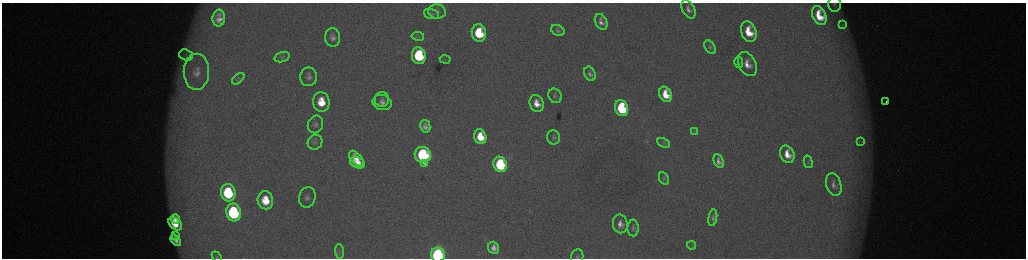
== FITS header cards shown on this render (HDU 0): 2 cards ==
NAXIS1  =                 2048 /fastest changing axis
NAXIS2  =                  512 /next to fastest changing axis

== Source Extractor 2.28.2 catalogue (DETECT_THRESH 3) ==
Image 2048 x 512 px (HDU 0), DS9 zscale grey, zoomed out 1/2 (1 PNG px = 2 x 2 image px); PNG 1028 x 260 px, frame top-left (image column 1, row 511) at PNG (2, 3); each listed source drawn as its Kron ellipse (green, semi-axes under 4 px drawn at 4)
Background 175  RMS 2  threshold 6.14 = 3 sigma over >= 5 px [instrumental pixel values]
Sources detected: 71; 4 cannot appear on this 1/2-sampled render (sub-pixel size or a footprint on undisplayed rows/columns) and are neither listed nor drawn; the other 67 listed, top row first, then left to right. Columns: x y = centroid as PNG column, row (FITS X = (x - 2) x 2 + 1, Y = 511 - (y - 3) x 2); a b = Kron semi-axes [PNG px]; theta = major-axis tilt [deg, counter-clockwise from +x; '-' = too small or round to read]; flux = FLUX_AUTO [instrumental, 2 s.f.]
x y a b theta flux
834 4 7 6 - 1300
688 9 10 6 -60 2400
437 12 9 7 -5 1900
431 14 8 5 -18 1000
819 16 10 6 -64 11000
219 18 8 6 87 3700
601 22 8 6 -64 2600
842 25 4 2 - 360
558 30 7 5 -28 1100
749 32 10 7 -67 12000
479 33 9 7 -76 23000
418 36 6 4 -10 790
333 37 9 7 -85 2300
710 47 7 5 -56 1000
186 55 7 5 -20 1600
419 56 8 7 - 34000
282 57 8 5 17 880
445 59 5 3 - 460
739 62 5 3 - 530
747 64 13 8 -63 5400
196 72 18 12 89 6900
590 74 7 5 -64 1600
309 77 9 8 - 2300
238 79 7 4 40 750
665 94 8 6 -66 9200
555 96 7 6 - 1200
382 99 7 7 - 1500
886 101 2 2 - 1400
321 102 10 8 -84 11000
382 103 9 7 -15 2600
537 103 9 7 -69 5600
621 108 8 6 -68 39000
315 124 9 7 68 1700
425 126 6 5 - 2300
694 131 3 2 - 290
480 137 7 6 - 11000
553 137 7 6 - 1200
860 141 4 3 - 520
315 142 8 7 - 1300
664 143 7 4 -27 840
787 154 9 7 -64 6900
423 155 8 8 - 56000
356 159 9 5 -48 5800
719 161 7 4 -64 2300
808 162 6 3 -77 600
357 163 8 5 -23 5700
424 163 4 1 - 1900
500 164 8 6 -71 50000
664 178 6 4 -65 760
834 185 11 7 -74 2500
228 193 9 7 -80 35000
307 197 10 8 73 2100
265 200 9 7 -78 11000
234 213 9 7 -78 61000
713 218 8 4 81 1200
176 219 5 3 - 3100
175 224 8 5 -45 8600
620 224 9 7 -81 3700
633 228 8 5 89 1300
175 236 4 3 - 840
176 240 6 4 -51 1700
692 245 4 3 - 340
494 248 6 5 - 2900
340 251 7 4 -86 990
438 255 7 7 - 120000
577 256 7 6 - 990
217 257 6 4 -48 650
At the frame edge (FLAGS 8, measured only in part): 4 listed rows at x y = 834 4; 438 255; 577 256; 217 257
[4 sub-pixel or undisplayed-footprint detections neither listed nor drawn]